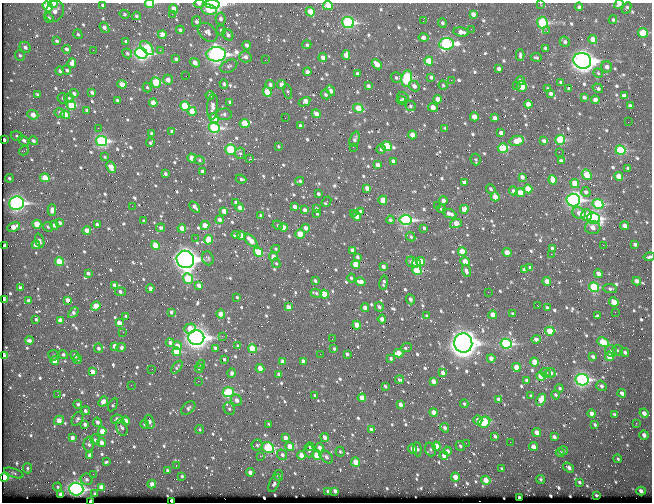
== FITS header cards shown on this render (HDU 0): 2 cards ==
NAXIS1  =                  650 / Width of table row in bytes
NAXIS2  =                  500 / Number of rows in table

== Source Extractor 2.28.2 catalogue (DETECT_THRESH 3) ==
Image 650 x 500 px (HDU 0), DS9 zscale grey, 1 PNG px = 1 image px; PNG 654 x 504 px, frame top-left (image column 1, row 500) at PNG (2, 3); each listed source drawn as its Kron ellipse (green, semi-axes under 4 px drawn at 4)
Background 364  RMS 1.4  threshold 4.16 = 3 sigma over >= 5 px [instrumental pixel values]
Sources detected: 815; of the 815, the 500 brightest by FLUX_AUTO listed and drawn (315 fainter detections omitted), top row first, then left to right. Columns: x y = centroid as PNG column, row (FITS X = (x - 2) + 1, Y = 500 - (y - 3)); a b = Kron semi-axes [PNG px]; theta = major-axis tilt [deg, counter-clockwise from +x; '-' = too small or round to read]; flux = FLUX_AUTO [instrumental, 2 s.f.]
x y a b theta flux
540 3 3 2 - 310
53 4 4 3 - 820
149 4 4 3 - 2800
199 4 5 3 - 250
213 4 7 4 -6 26000
619 4 5 3 - 340
103 5 4 3 - 200
48 6 5 4 - 4600
328 6 5 4 - 2100
579 7 4 3 - 200
627 8 6 3 63 170
174 9 5 4 - 1100
209 9 8 5 -10 2100
55 11 11 9 68 590
310 12 5 4 - 1700
124 14 5 4 - 160
172 14 2 2 - 370
473 14 4 4 - 490
136 16 4 4 - 170
49 18 5 4 - 170
220 19 6 5 - 330
613 20 4 3 - 140
196 21 5 4 - 260
423 21 2 2 - 200
348 22 6 5 - 15000
442 23 5 4 - 220
542 23 6 5 - 9200
104 28 6 3 -52 380
471 29 3 2 - 150
180 30 4 4 - 240
221 30 5 4 - 190
547 31 3 2 - 140
208 32 11 7 -42 510
461 32 8 4 -10 560
643 33 5 4 - 4000
78 34 5 4 - 140
162 35 4 4 - 1400
228 35 6 5 - 330
423 37 5 4 - 520
593 39 4 4 - 770
57 41 4 3 - 200
126 42 4 3 - 260
565 42 5 4 - 240
446 44 7 5 4 18000
246 45 4 3 - 300
307 45 4 4 - 210
25 47 6 5 - 370
147 48 8 4 -47 3500
545 48 4 3 - 250
66 49 4 3 - 350
93 50 2 2 - 370
160 50 2 2 - 640
127 53 5 4 - 200
141 53 6 5 - 26000
216 54 10 7 3 41000
20 55 5 5 - 180
346 55 5 4 - 870
520 55 6 3 -88 200
245 57 6 5 - 350
323 57 4 4 - 510
536 57 5 3 - 150
176 59 4 3 - 260
265 60 2 2 - 190
429 61 4 4 - 2500
582 61 9 7 -18 64000
72 63 5 4 - 720
195 63 5 4 - 870
377 64 6 4 -44 820
229 66 9 6 28 240
607 67 5 5 - 420
499 69 3 3 - 290
67 70 5 4 - 230
60 71 4 3 - 210
307 72 4 4 - 560
598 73 5 4 - 140
357 74 4 3 - 250
186 76 2 2 - 200
431 77 4 3 - 240
396 78 5 5 - 190
407 78 8 5 80 9400
168 80 5 5 - 640
451 80 2 2 - 810
520 80 4 3 - 250
156 82 5 4 - 4100
561 83 4 3 - 330
122 84 5 4 - 750
224 84 5 4 - 220
270 85 5 4 - 280
282 85 4 4 - 900
443 85 5 4 - 150
516 85 2 2 - 230
368 86 4 3 - 260
414 86 6 5 - 380
522 86 5 5 - 2000
147 87 5 4 - 140
569 88 3 3 - 160
598 88 6 4 -34 230
548 89 3 3 - 190
288 91 7 4 -77 150
331 91 5 3 - 500
92 92 4 3 - 300
267 92 5 4 - 1900
74 93 4 4 - 290
37 94 4 3 - 140
550 94 4 3 - 330
210 95 4 4 - 280
325 95 5 4 - 210
624 96 4 4 - 540
584 97 4 4 - 230
63 98 5 5 - 190
69 98 5 5 - 170
403 98 6 5 - 230
438 99 4 4 - 810
117 100 3 3 - 170
595 100 4 4 - 640
401 101 5 4 - 170
230 102 4 3 - 280
305 102 6 4 29 1100
153 103 4 4 - 1300
528 104 4 4 - 740
71 105 5 4 - 2700
185 106 5 4 - 3900
410 106 5 5 - 180
630 106 4 4 - 310
212 107 13 5 86 630
433 107 5 4 - 840
358 108 5 4 - 2400
86 110 3 3 - 200
192 111 4 4 - 1400
60 113 5 5 - 350
224 114 7 6 - 300
316 114 5 4 - 750
33 115 5 4 - 1000
65 115 5 4 - 1600
474 117 4 4 - 1100
214 118 5 4 - 1400
285 118 2 2 - 230
495 118 4 4 - 450
628 122 2 2 - 290
245 123 5 4 - 2700
300 125 3 3 - 200
98 128 2 2 - 140
214 128 5 5 - 14000
445 128 3 3 - 140
172 132 4 3 - 400
501 133 4 3 - 420
152 134 4 3 - 330
412 135 4 4 - 1100
17 136 6 4 -17 180
355 139 8 5 71 280
4 140 3 3 - 200
24 140 6 4 -41 320
560 140 5 5 - 5200
33 141 5 4 - 260
101 141 6 5 - 13000
517 141 7 5 13 1200
544 141 4 4 - 440
150 143 4 3 - 160
278 146 3 3 - 140
387 146 5 4 - 5000
353 147 2 2 - 200
503 148 5 5 - 4900
231 149 5 5 - 6900
381 149 4 4 - 270
620 150 5 4 - 6700
24 151 5 3 - 160
559 152 2 2 - 380
240 153 6 5 - 170
105 157 3 3 - 150
192 158 4 4 - 1400
249 159 3 3 - 2700
476 159 6 5 - 150
199 160 5 4 - 150
393 161 4 3 - 300
561 161 4 4 - 350
378 165 4 4 - 720
111 167 6 4 -65 1200
628 168 4 3 - 200
202 171 4 3 - 290
165 174 3 3 - 210
587 175 5 4 - 2800
619 176 4 4 - 1100
522 177 4 3 - 410
9 178 4 3 - 200
45 178 5 4 - 1800
241 179 5 3 - 170
553 180 5 4 - 1200
300 181 4 3 - 190
464 182 4 3 - 240
575 183 4 4 - 1500
367 188 4 3 - 550
491 189 5 3 - 180
528 189 4 4 - 1800
513 191 4 4 - 310
586 192 5 4 - 280
520 193 4 4 - 1400
318 194 4 3 - 240
495 197 4 4 - 1000
383 200 4 4 - 1700
573 200 7 6 - 26000
443 201 4 4 - 530
326 202 5 3 - 280
16 203 7 6 - 26000
236 203 4 3 - 410
598 204 5 4 - 6700
437 205 2 2 - 250
132 206 2 2 - 150
195 207 6 3 -46 330
295 207 4 3 - 370
240 208 4 3 - 590
316 209 4 3 - 220
441 209 4 4 - 160
464 209 4 4 - 1100
52 210 6 4 87 630
304 210 4 3 - 430
224 211 4 4 - 950
360 211 4 3 - 180
353 213 3 2 - 190
579 213 7 5 -23 530
317 214 3 3 - 150
449 214 7 4 -23 510
587 215 6 5 - 1000
260 216 3 3 - 160
356 216 4 4 - 1200
593 218 7 5 -19 15000
219 220 4 4 - 420
390 220 4 3 - 290
406 220 6 5 - 21000
144 221 3 3 - 230
60 223 4 3 - 270
37 224 4 4 - 2200
97 224 3 3 - 250
456 224 6 4 17 1500
54 225 4 4 - 380
205 225 4 4 - 1300
278 225 5 4 - 140
625 226 4 4 - 570
14 227 6 4 21 1200
48 227 5 4 - 180
283 227 4 4 - 1100
593 227 8 6 2 600
161 228 4 4 - 280
182 228 4 4 - 1100
306 228 4 4 - 500
424 228 4 3 - 200
87 230 4 4 - 900
300 234 5 4 - 2200
236 235 4 4 - 310
241 235 4 4 - 880
411 237 5 4 - 190
195 238 2 2 - 250
208 240 5 4 - 2400
251 240 8 4 -46 1100
40 241 7 4 -70 240
635 244 4 3 - 240
36 245 4 4 - 910
603 245 2 2 - 850
5 246 4 3 - 450
155 246 4 4 - 2500
276 249 4 3 - 170
552 249 4 3 - 350
352 250 4 3 - 330
258 252 5 4 - 3800
462 252 4 4 - 1800
507 253 4 4 - 1200
551 254 2 2 - 980
273 257 4 4 - 910
357 257 4 3 - 190
649 257 6 3 9 200
208 258 7 5 -68 180
185 259 9 8 - 55000
59 262 4 4 - 3100
412 262 6 5 - 550
421 262 4 4 - 1700
465 262 4 4 - 1400
276 263 5 4 - 140
417 263 4 3 - 760
356 265 4 4 - 2300
383 266 4 3 - 300
530 267 3 3 - 150
417 270 5 4 - 4800
524 270 4 3 - 330
466 271 6 4 -73 300
88 273 4 3 - 280
598 274 4 3 - 580
351 278 4 4 - 180
188 279 5 4 - 4700
315 281 4 3 - 230
547 281 4 4 - 930
637 281 4 4 - 520
361 282 5 4 - 860
384 282 7 3 79 190
114 285 4 3 - 350
199 285 4 3 - 450
594 287 5 4 - 5300
20 288 4 4 - 310
150 288 4 4 - 500
610 289 7 4 -3 200
120 292 5 3 - 340
488 292 2 2 - 440
316 293 5 3 - 180
324 294 4 4 - 2000
237 297 3 3 - 150
4 299 4 3 - 370
410 299 5 4 - 350
68 300 4 4 - 660
29 301 4 4 - 440
614 302 5 4 - 1600
96 306 5 4 - 1900
538 306 3 2 - 380
288 307 4 3 - 560
379 307 5 4 - 240
365 308 4 3 - 630
547 308 3 3 - 160
171 312 3 3 - 190
615 312 2 2 - 430
73 313 6 4 47 330
221 314 4 4 - 1100
513 314 3 3 - 190
493 315 4 4 - 1100
126 316 3 3 - 140
427 316 4 3 - 200
597 316 4 3 - 220
36 319 3 3 - 170
382 319 4 3 - 610
60 320 4 4 - 1100
119 323 4 4 - 880
357 325 4 4 - 1100
190 328 6 5 - 1200
550 331 5 4 - 2300
123 332 2 2 - 340
222 336 2 2 - 640
196 338 8 7 - 47000
332 339 2 2 - 320
536 339 5 4 - 400
29 340 4 3 - 360
603 342 6 4 -26 3900
170 343 4 3 - 330
463 343 9 9 - 83000
506 344 5 5 - 14000
115 346 4 4 - 920
177 346 4 4 - 870
237 346 3 3 - 160
121 347 5 4 - 260
98 348 5 4 - 280
215 348 4 3 - 390
406 348 6 3 21 200
253 349 4 4 - 3800
334 349 3 3 - 160
618 350 5 5 - 140
611 351 6 5 - 410
177 352 4 4 - 4000
625 352 4 4 - 250
399 353 5 4 - 1300
63 354 5 4 - 270
320 354 2 2 - 140
347 354 4 3 - 250
3 355 4 3 - 560
54 355 5 5 - 140
75 356 5 4 - 370
609 356 4 4 - 1700
593 357 4 3 - 250
391 358 3 3 - 150
77 359 4 4 - 260
224 359 3 3 - 170
491 359 4 3 - 660
55 361 4 4 - 1700
303 361 4 3 - 410
283 362 4 3 - 810
534 362 4 4 - 1600
201 365 5 3 - 190
177 367 7 4 52 170
516 367 4 4 - 1200
199 368 4 3 - 170
260 368 4 4 - 1300
152 369 2 2 - 140
92 372 4 4 - 1100
232 373 5 4 - 260
443 373 4 3 - 420
545 373 5 4 - 410
551 373 5 4 - 260
279 374 4 4 - 440
541 376 4 4 - 2200
400 380 4 3 - 150
582 380 6 5 - 18000
198 381 2 2 - 320
433 381 4 3 - 660
527 381 4 3 - 410
131 385 2 2 - 180
385 386 3 3 - 180
601 386 5 4 - 270
560 388 4 4 - 160
228 392 5 5 - 7500
622 393 4 3 - 450
58 395 2 2 - 140
556 395 4 3 - 180
315 396 4 3 - 150
531 396 3 3 - 170
362 398 4 4 - 1300
499 399 4 3 - 380
236 400 6 5 - 500
541 400 6 4 67 1500
103 401 5 4 - 700
78 404 4 4 - 230
464 404 4 3 - 160
113 405 7 4 60 160
400 405 4 3 - 430
188 408 8 5 42 320
229 409 6 5 - 230
85 411 4 4 - 290
434 412 4 4 - 750
644 413 4 4 - 580
592 414 4 4 - 600
614 414 4 3 - 160
78 419 7 5 58 230
117 419 5 4 - 650
59 420 5 4 - 890
478 420 5 4 - 460
126 421 4 4 - 820
97 422 5 4 - 300
150 422 7 4 -71 400
484 422 6 5 - 4300
636 423 3 2 - 180
85 424 4 3 - 360
145 424 4 4 - 260
269 424 3 2 - 140
595 425 4 3 - 180
122 427 9 5 -72 300
445 428 5 4 - 330
371 429 4 3 - 270
200 430 4 4 - 140
102 431 4 4 - 1700
537 433 4 4 - 940
644 435 5 4 - 440
495 436 4 3 - 260
325 437 4 3 - 520
554 437 4 3 - 310
72 438 4 3 - 450
285 438 4 3 - 640
95 440 5 4 - 190
101 442 4 4 - 620
510 442 2 2 - 230
466 443 2 2 - 250
89 444 7 5 86 300
257 445 5 5 - 190
437 446 4 4 - 1300
460 446 5 4 - 190
290 447 4 4 - 1200
310 447 4 3 - 170
533 447 4 4 - 640
268 448 6 5 - 6700
320 448 4 4 - 880
412 449 4 4 - 770
417 449 7 4 -85 260
430 449 7 5 -71 220
309 451 6 5 - 190
448 451 4 4 - 380
564 451 4 4 - 170
340 452 5 4 - 150
560 453 4 4 - 320
89 455 4 3 - 430
282 455 5 5 - 350
301 455 4 4 - 930
317 455 5 4 - 3700
260 456 2 2 - 1100
444 456 4 4 - 620
326 457 8 5 -41 410
618 459 4 3 - 140
106 462 4 3 - 150
355 462 4 4 - 1700
176 466 2 2 - 170
568 467 6 3 -35 480
27 468 5 4 - 160
501 469 4 3 - 140
167 470 3 3 - 180
250 472 4 4 - 530
14 473 10 3 -20 150
93 474 2 2 - 240
278 475 5 5 - 290
182 476 3 3 - 160
4 477 4 4 - 3800
455 477 4 4 - 1100
87 479 6 5 - 280
540 479 4 4 - 180
486 480 5 4 - 1300
579 482 3 3 - 190
274 483 10 5 65 320
152 484 4 4 - 720
58 487 4 3 - 150
101 487 4 4 - 650
76 489 7 6 - 24000
328 491 4 3 - 220
335 491 4 3 - 340
641 491 4 4 - 550
61 494 4 3 - 700
95 494 3 3 - 140
597 495 3 3 - 1700
519 498 3 3 - 310
90 501 3 2 - 2800
172 501 3 3 - 3100
At the frame edge (FLAGS 8, measured only in part): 13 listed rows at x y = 540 3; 53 4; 149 4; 199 4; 213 4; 619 4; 328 6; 649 257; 4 299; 3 355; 4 477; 90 501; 172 501
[315 fainter detections neither listed nor drawn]